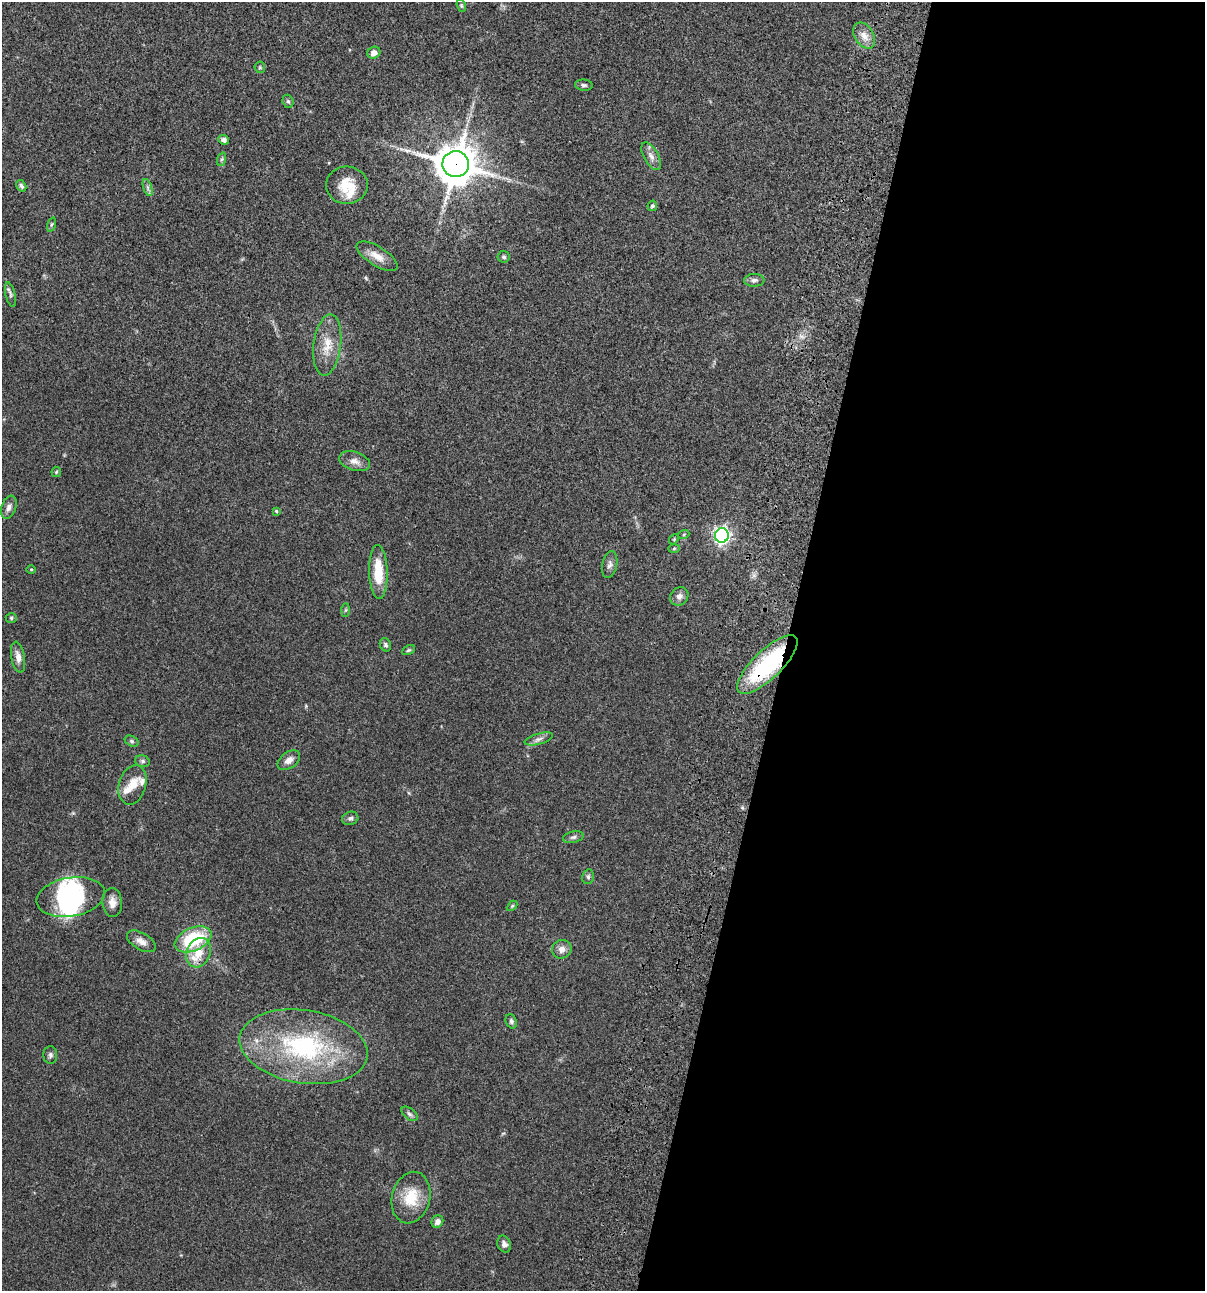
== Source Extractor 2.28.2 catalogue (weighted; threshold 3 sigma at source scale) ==
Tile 12 of 4 x 4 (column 4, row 3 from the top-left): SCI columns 3844-5046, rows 1407-2695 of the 5405 x 5389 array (HDU 1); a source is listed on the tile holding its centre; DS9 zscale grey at full resolution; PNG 1207 x 1293 px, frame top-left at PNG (2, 2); each listed source drawn as its Kron ellipse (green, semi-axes under 4 px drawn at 4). Shown black and unused: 35% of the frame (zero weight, under 3 of 4 exposures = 9% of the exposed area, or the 3 px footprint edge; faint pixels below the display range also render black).
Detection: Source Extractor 2.28.2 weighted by HDU 2 'WHT'; one run over the whole footprint, this tile lists its part. Background 0.0468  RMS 0.0053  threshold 0.0237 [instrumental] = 3 sigma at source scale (4.5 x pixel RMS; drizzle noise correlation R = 1.50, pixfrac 1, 0.05/0.05 arcsec/px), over >= 5 px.
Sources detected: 67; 3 inside a brighter object's white glare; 1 long thin detection or spike segment (spike, bleed or trail) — neither listed nor drawn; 3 inside a brighter listed object's ellipse — not listed separately; the other 60 listed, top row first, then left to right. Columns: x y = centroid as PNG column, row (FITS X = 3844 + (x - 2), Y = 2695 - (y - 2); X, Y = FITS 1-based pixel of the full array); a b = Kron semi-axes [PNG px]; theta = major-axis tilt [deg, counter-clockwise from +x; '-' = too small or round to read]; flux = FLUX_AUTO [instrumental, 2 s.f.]
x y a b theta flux
461 6 7 4 -70 0.59
864 36 14 9 -58 4.6
374 53 7 6 - 2.7
260 67 6 5 - 0.79
584 85 9 5 -7 1.2
288 101 7 5 -70 1
224 140 5 4 - 1.5
651 156 15 7 -61 3
222 159 7 4 70 0.97
456 164 13 13 - 1300
347 185 21 19 1 11
21 186 6 4 -59 1.1
148 188 9 4 -71 1.2
652 206 5 4 - 1.3
51 224 7 3 71 0.66
377 256 23 9 -31 6
503 257 6 5 - 0.98
754 280 10 6 2 1.7
10 294 12 5 -77 1.4
327 345 31 13 82 10
354 461 16 9 -18 3.6
56 472 5 5 - 0.58
9 507 12 7 69 2.3
276 511 4 3 - 0.59
684 534 5 3 - 0.53
722 535 7 6 - 160
674 539 5 4 - 0.57
674 548 6 4 2 0.55
610 565 13 7 79 2.1
31 569 5 3 - 0.45
378 572 27 9 -88 14
679 596 10 8 48 2.4
345 610 6 4 88 0.71
11 618 5 5 - 0.83
385 645 7 5 -63 1.1
408 650 7 4 26 0.75
18 657 16 6 -79 3.7
767 664 40 14 44 53
539 739 15 5 16 2.1
132 741 7 5 -27 0.89
289 760 12 8 36 3
142 761 7 5 -16 1.1
132 785 20 13 73 6.5
350 818 8 6 16 1.4
573 837 10 5 13 1.5
588 877 7 5 79 1.1
71 897 34 19 9 24
112 902 14 10 -86 3.9
512 906 6 3 45 0.6
193 939 19 11 23 28
141 941 16 8 -30 3.4
562 949 10 9 - 3.1
198 953 15 11 66 9
511 1021 7 5 -65 1.1
304 1047 64 36 -9 73
50 1055 9 7 -90 1.3
409 1114 9 5 -38 1.3
411 1198 26 19 75 15
437 1222 6 5 - 2.4
504 1244 9 6 -67 2.2
Overlapping masked pixels (flux is a lower limit): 2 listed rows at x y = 456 164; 767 664